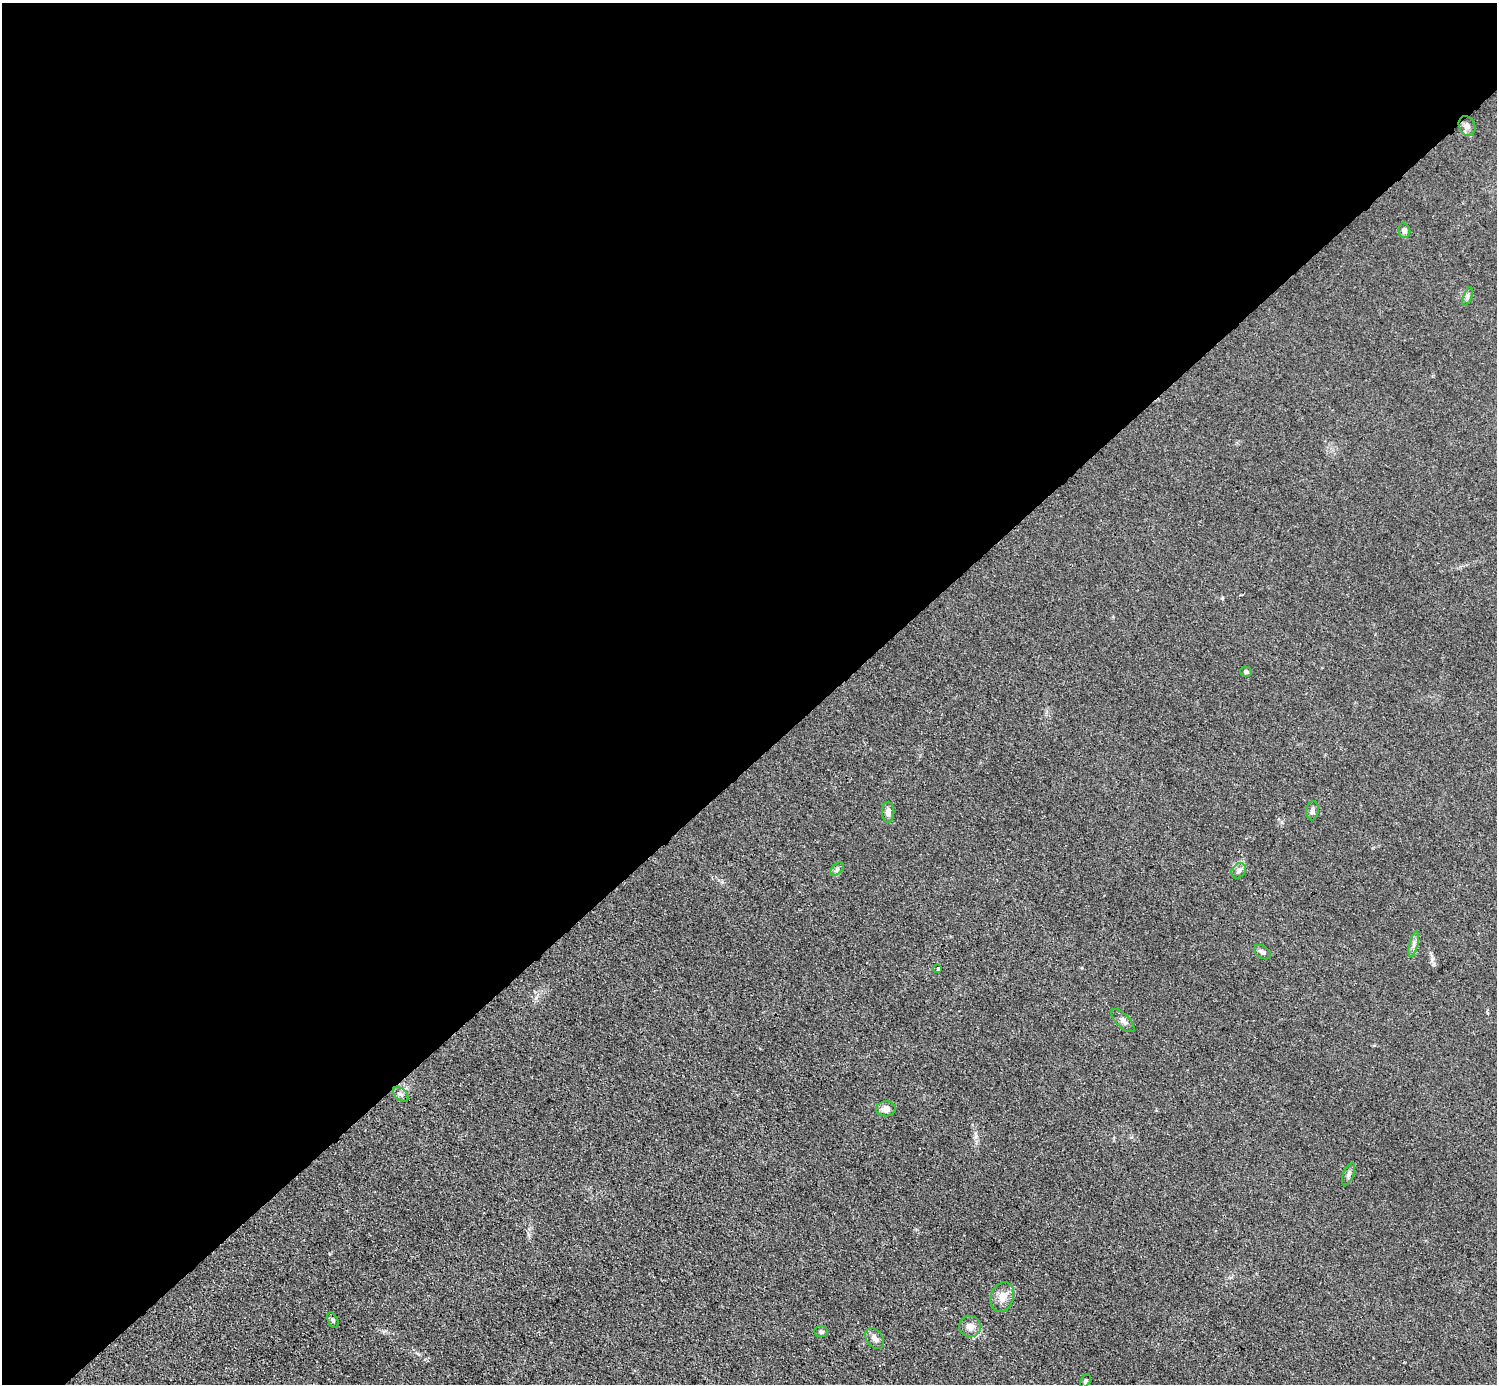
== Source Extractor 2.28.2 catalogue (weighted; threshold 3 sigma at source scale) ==
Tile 2 of 4 x 4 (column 2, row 1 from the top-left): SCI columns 1497-2991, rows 4446-5827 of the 5984 x 5984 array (HDU 1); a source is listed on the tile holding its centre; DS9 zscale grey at full resolution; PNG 1499 x 1386 px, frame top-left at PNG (2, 3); each listed source drawn as its Kron ellipse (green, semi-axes under 4 px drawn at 4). Shown black and unused: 55% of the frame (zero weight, under 3 of 4 exposures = <1% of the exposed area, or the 3 px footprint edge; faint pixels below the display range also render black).
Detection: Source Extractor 2.28.2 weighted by HDU 2 'WHT'; one run over the whole footprint, this tile lists its part. Background 0.0445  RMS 0.0054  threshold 0.0244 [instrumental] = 3 sigma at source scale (4.5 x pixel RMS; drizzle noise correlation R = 1.50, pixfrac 1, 0.05/0.05 arcsec/px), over >= 5 px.
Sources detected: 21; all 21 listed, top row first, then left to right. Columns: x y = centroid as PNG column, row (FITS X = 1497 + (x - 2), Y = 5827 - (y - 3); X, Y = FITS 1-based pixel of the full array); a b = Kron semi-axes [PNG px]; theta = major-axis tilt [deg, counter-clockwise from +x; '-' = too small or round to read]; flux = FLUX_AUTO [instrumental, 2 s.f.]
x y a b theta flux
1467 126 10 8 -66 2.9
1404 231 7 6 - 2.1
1468 297 10 3 69 1.1
1246 672 6 5 - 1.2
1312 811 9 6 83 1.6
888 812 10 6 -90 3
837 869 8 4 45 1.1
1239 871 8 6 55 1.8
1414 944 13 3 76 1.8
1262 952 9 6 -33 1.8
938 969 3 3 - 0.88
1123 1021 15 6 -45 2.3
401 1094 9 5 -44 1.7
886 1109 10 7 2 3.9
1349 1174 12 5 68 1.7
1002 1297 15 11 71 5.4
333 1320 8 5 -69 1.1
970 1326 11 10 - 4.1
821 1331 6 5 - 1.3
875 1339 11 8 -53 2.8
1085 1381 7 4 56 1.1